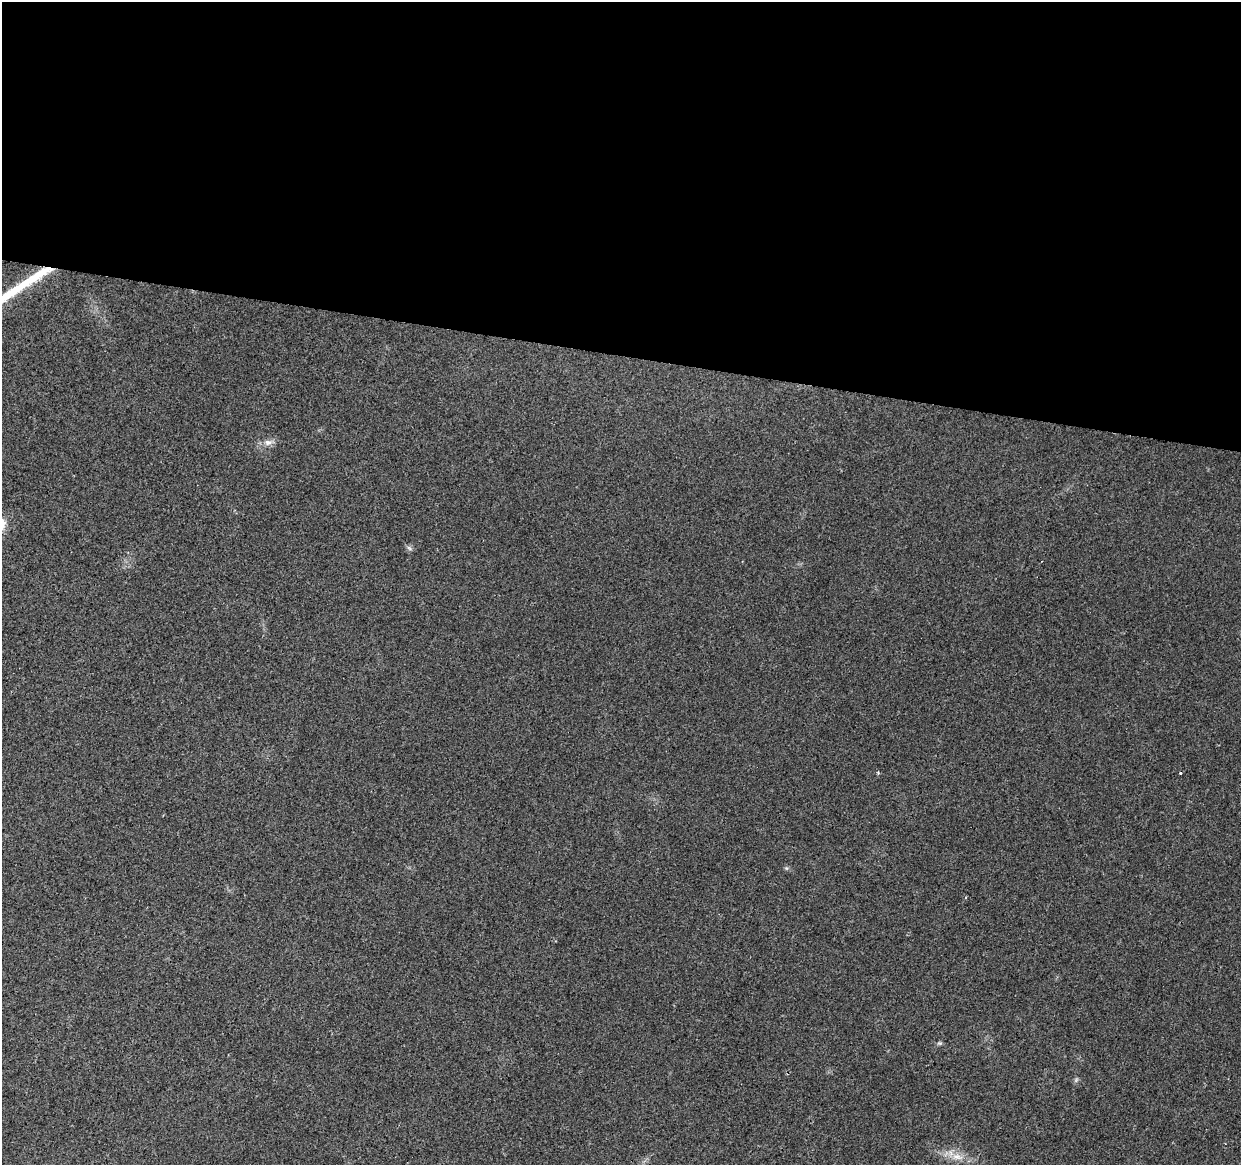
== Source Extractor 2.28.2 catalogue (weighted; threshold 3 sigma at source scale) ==
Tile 3 of 4 x 4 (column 3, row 1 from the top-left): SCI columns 2485-3723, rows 3775-4937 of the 4961 x 5162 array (HDU 1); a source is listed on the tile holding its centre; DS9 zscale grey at full resolution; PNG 1243 x 1167 px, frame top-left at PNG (2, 2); no overlay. Shown black and unused: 30% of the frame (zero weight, under 2 of 3 exposures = <1% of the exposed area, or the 3 px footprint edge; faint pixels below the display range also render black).
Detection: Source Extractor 2.28.2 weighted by HDU 2 'WHT'; one run over the whole footprint, this tile lists its part. Background 0.028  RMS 0.0057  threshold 0.0257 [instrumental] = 3 sigma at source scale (4.5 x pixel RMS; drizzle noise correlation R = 1.50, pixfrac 1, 0.0396/0.0396 arcsec/px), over >= 5 px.
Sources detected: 6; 2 cosmic-ray / hot-pixel residue — not listed; the other 4 listed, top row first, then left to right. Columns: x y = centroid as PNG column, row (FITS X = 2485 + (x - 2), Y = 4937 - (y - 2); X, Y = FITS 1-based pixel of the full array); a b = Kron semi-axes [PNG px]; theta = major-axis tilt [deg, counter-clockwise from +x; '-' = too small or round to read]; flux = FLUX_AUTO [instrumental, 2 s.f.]
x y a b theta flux
268 442 11 8 -5 3
409 548 8 4 -45 1.2
878 773 4 3 - 0.79
957 1157 17 8 -12 6.2